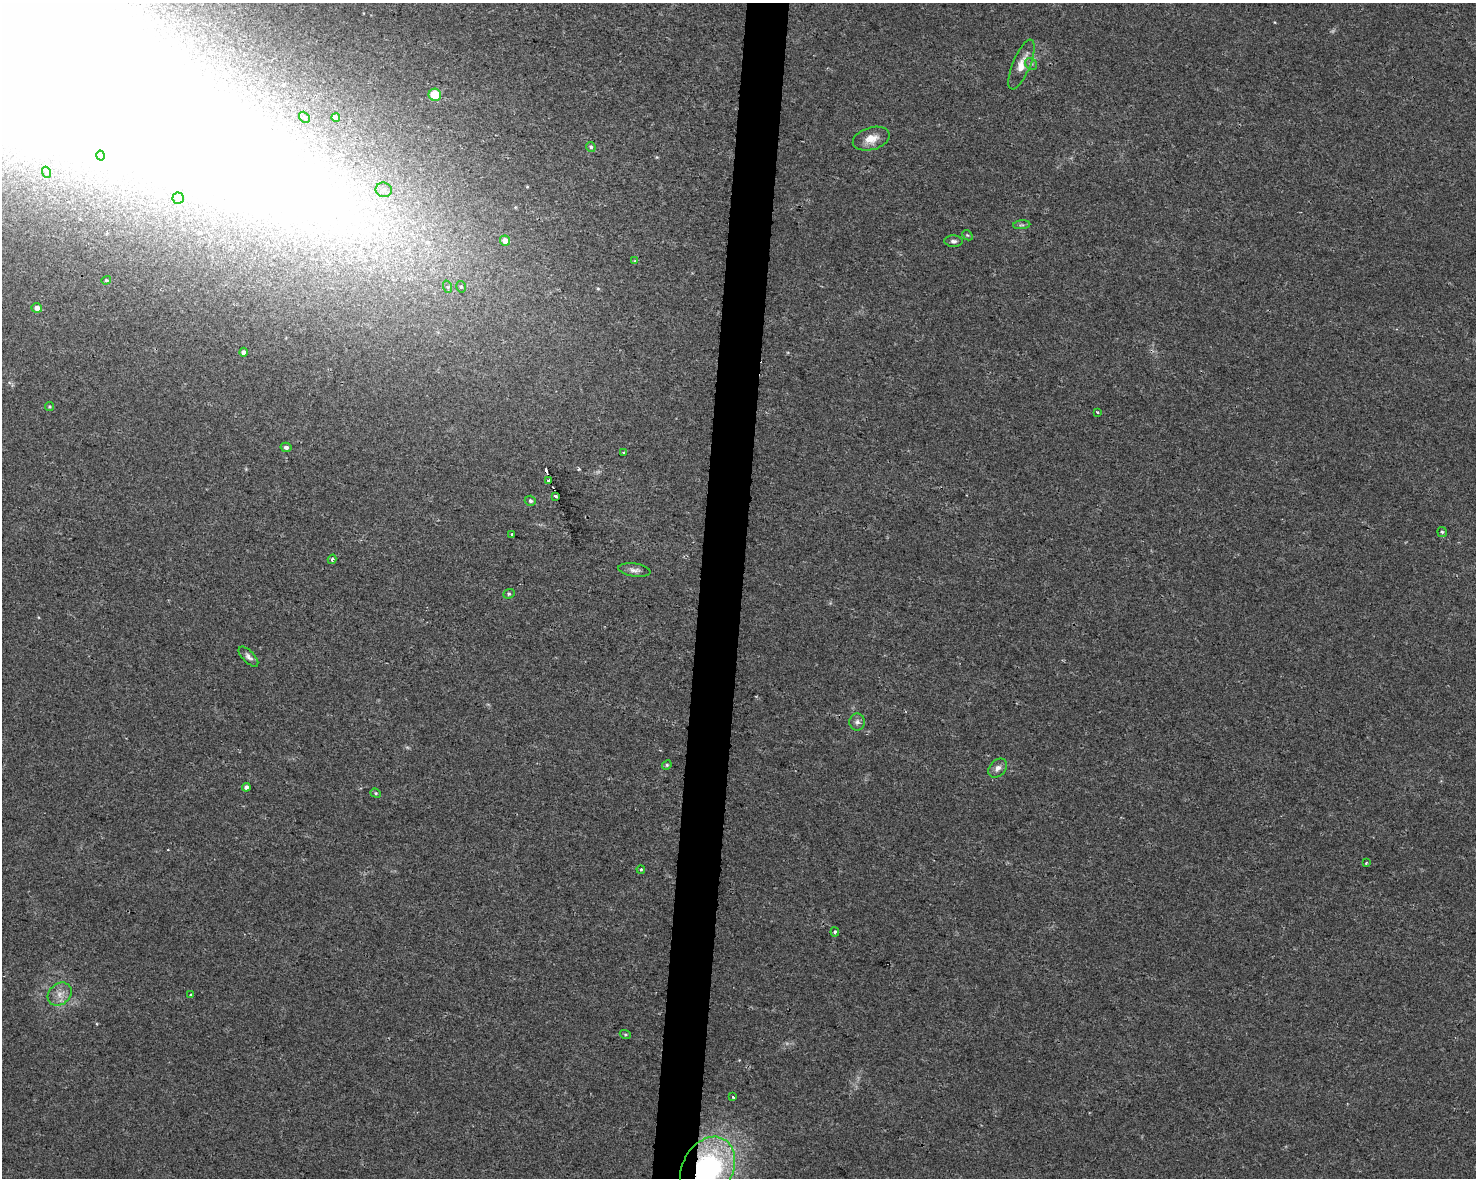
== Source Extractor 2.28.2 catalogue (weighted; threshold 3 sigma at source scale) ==
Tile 8 of 3 x 4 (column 2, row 3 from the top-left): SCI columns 1702-3175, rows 1185-2360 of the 4934 x 4714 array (HDU 1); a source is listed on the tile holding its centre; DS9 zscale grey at full resolution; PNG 1478 x 1180 px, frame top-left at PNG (2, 3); each listed source drawn as its Kron ellipse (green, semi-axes under 4 px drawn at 4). Shown black and unused: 3% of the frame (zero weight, under 2 of 3 exposures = <1% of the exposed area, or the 3 px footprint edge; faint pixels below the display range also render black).
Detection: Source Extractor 2.28.2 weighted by HDU 2 'WHT'; one run over the whole footprint, this tile lists its part. Background 0.0196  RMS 0.0049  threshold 0.0222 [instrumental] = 3 sigma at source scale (4.5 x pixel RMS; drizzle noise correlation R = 1.50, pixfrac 1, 0.0396/0.0396 arcsec/px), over >= 5 px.
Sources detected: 55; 7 inside a brighter object's white glare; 1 cosmic-ray / hot-pixel residue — neither listed nor drawn; the other 47 listed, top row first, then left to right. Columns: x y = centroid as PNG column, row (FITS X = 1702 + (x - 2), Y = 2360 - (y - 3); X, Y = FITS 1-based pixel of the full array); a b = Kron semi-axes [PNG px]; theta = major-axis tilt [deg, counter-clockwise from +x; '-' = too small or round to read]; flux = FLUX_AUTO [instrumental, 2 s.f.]
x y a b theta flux
1031 64 6 5 - 1.1
1021 65 26 9 67 6.8
435 95 6 6 - 13
304 117 6 4 -48 0.79
336 117 4 4 - 1.6
871 139 19 11 16 6
591 147 5 4 - 1
100 155 5 4 - 2.7
46 172 5 3 - 0.55
384 190 8 7 - 2
178 198 5 5 - 1.7
1022 225 8 3 5 0.84
967 235 6 4 -43 0.62
505 240 5 5 - 3.8
954 241 9 5 -1 1.4
635 261 4 3 - 0.91
106 280 5 4 - 0.59
448 287 6 4 -71 0.82
461 287 6 5 - 0.95
37 308 5 5 - 2.7
243 352 4 4 - 1.3
49 407 4 4 - 0.61
1097 412 3 2 - 0.57
286 447 5 4 - 1.5
624 452 3 3 - 0.64
549 480 3 3 - 58
556 496 3 3 - 1.5
530 501 6 5 - 1
1442 532 5 5 - 0.8
512 535 3 3 - 1.6
332 559 5 4 - 0.97
634 570 16 6 -7 2.4
509 594 6 4 21 0.79
248 657 13 6 -46 1.9
857 722 8 8 - 1.8
667 765 5 4 - 0.72
998 768 11 8 46 2.5
246 787 4 4 - 1.5
376 793 5 4 - 0.67
1366 863 4 3 - 0.46
641 869 4 3 - 0.91
835 932 4 4 - 1.2
60 994 13 10 38 4.3
191 995 3 3 - 1
625 1034 6 3 -19 0.53
733 1097 3 3 - 0.98
707 1169 34 25 61 95
Overlapping masked pixels (flux is a lower limit): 1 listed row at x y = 707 1169
Isophote crosses this tile's border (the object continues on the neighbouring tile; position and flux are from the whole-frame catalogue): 1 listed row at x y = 707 1169